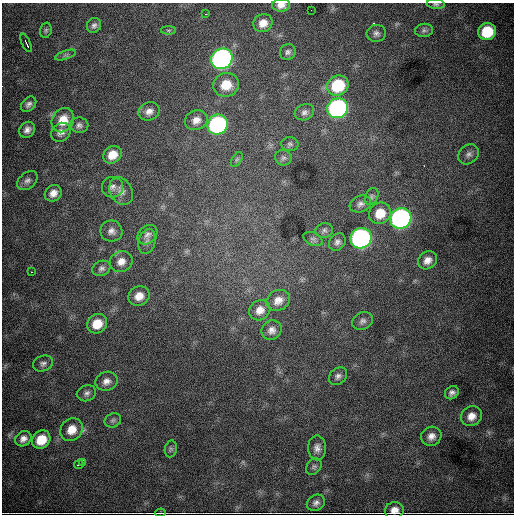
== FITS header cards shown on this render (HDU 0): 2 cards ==
NAXIS1  =                  512
NAXIS2  =                  512

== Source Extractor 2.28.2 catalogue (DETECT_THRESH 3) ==
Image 512 x 512 px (HDU 0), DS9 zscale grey, 1 PNG px = 1 image px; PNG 516 x 516 px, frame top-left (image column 1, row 512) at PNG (2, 3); each listed source drawn as its Kron ellipse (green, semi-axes under 4 px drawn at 4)
Background 7830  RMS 94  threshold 281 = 3 sigma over >= 5 px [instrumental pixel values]
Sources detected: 76; all 76 listed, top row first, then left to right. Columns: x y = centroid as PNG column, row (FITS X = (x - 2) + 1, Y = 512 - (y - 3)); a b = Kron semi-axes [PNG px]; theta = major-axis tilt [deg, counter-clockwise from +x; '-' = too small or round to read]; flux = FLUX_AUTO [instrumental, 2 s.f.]
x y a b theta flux
436 4 9 5 -5 1.4e+04
281 5 9 6 5 3.8e+04
311 10 2 2 - 3.3e+03
206 14 2 2 - 4.5e+03
263 23 10 9 - 6.2e+04
94 25 8 7 - 2.1e+04
46 30 8 5 75 1.4e+04
169 30 7 4 0 1.1e+04
424 30 9 6 6 1.7e+04
487 32 9 8 - 2.5e+05
376 33 9 8 - 2.5e+04
26 43 10 2 -66 1.6e+04
288 52 8 7 - 2.1e+04
66 55 11 3 19 1.3e+04
222 59 11 10 - 2.8e+06
226 85 13 12 - 1.3e+05
338 85 11 10 - 3.4e+05
29 104 9 6 46 2.4e+04
338 108 11 10 - 1.9e+06
149 111 11 9 24 4.1e+04
304 112 10 8 20 2.6e+04
63 120 13 10 57 1.1e+05
196 120 11 9 23 5.3e+04
79 125 9 8 - 2.4e+04
217 125 10 9 - 1.2e+06
27 130 8 7 - 3.1e+04
61 132 10 8 43 3.7e+04
290 144 8 7 - 1.7e+04
469 154 11 9 41 3.0e+04
112 155 10 8 38 8.4e+04
283 158 8 7 - 1.9e+04
237 159 8 4 59 1.2e+04
27 181 11 8 40 2.7e+04
112 187 10 10 - 3.2e+04
121 191 15 11 -62 4.8e+04
53 193 9 7 43 4.7e+04
372 196 9 6 62 1.6e+04
360 204 11 8 21 2.9e+04
380 213 11 10 - 1.2e+05
401 218 11 10 - 2.4e+06
324 230 8 7 - 1.8e+04
111 231 11 10 - 3.6e+04
147 235 11 8 42 2.9e+04
361 238 11 10 - 2.3e+06
313 239 10 6 -25 1.9e+04
147 241 13 8 74 3.4e+04
337 242 9 7 49 2.4e+04
427 260 10 8 36 4.7e+04
121 261 11 10 - 5.3e+04
101 268 9 7 25 2.2e+04
31 272 2 2 - 4.8e+03
139 296 11 9 28 6.7e+04
278 300 12 10 27 5.3e+04
260 310 11 9 39 5.4e+04
362 321 11 8 24 2.6e+04
97 324 10 9 - 1.2e+05
272 330 10 9 - 3.8e+04
43 363 10 7 19 2.3e+04
338 376 10 8 41 2.6e+04
106 381 11 9 18 4.2e+04
87 393 9 8 - 2.4e+04
452 393 7 6 - 2.4e+04
471 416 11 9 33 5.9e+04
113 420 8 7 - 1.7e+04
72 430 12 10 48 8.9e+04
431 436 10 9 - 4.5e+04
23 439 8 7 - 3.5e+04
41 440 10 8 44 1.4e+05
317 448 12 9 -89 3.7e+04
171 449 8 6 80 1.5e+04
83 463 4 2 - 1.8e+04
79 464 5 2 - 1.3e+04
314 467 9 7 51 1.7e+04
316 503 9 7 31 2.7e+04
394 510 9 8 - 5.3e+04
161 513 5 2 - 7.8e+03
At the frame edge (FLAGS 8, measured only in part): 3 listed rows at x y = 436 4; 281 5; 394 510